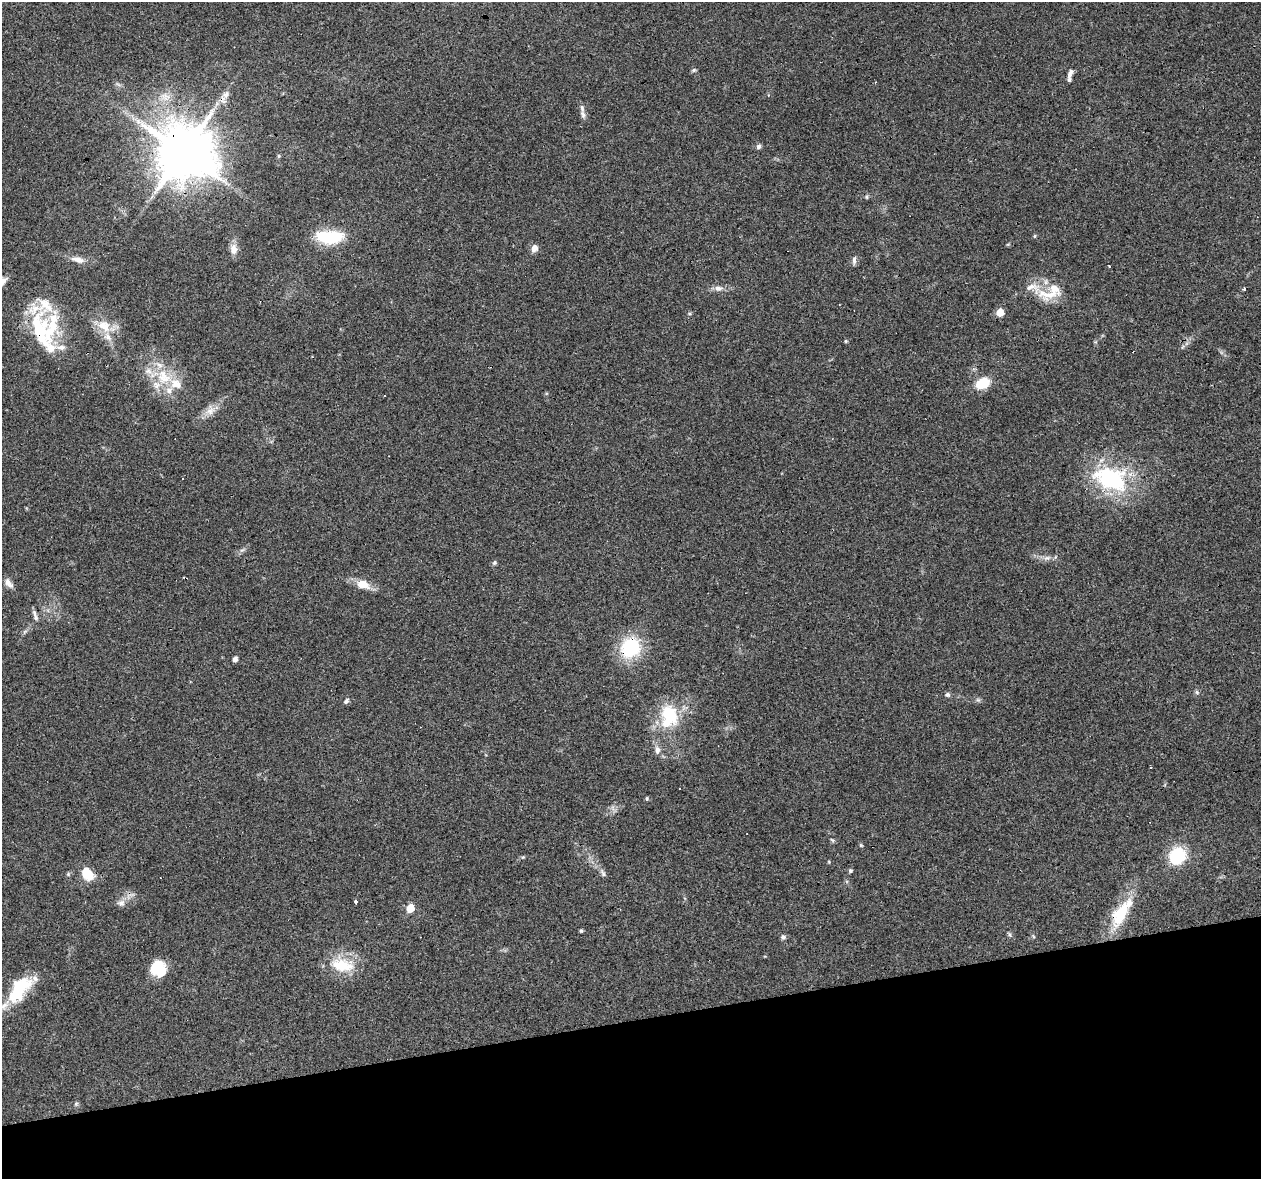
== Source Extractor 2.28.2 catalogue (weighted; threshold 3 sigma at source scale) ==
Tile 14 of 4 x 4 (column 2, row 4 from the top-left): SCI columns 1260-2518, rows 84-1260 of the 5036 x 4824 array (HDU 1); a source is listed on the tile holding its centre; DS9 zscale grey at full resolution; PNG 1263 x 1181 px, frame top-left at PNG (2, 2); no overlay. Shown black and unused: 13% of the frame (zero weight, under 3 of 4 exposures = <1% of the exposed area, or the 3 px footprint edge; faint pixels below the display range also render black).
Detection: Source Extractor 2.28.2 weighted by HDU 2 'WHT'; one run over the whole footprint, this tile lists its part. Background 0.102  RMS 0.0062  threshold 0.0279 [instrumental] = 3 sigma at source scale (4.5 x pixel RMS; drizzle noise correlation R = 1.50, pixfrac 1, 0.0396/0.0396 arcsec/px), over >= 5 px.
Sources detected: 84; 1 inside a brighter object's white glare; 5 cosmic-ray / hot-pixel residue — not listed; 18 inside a brighter listed object's ellipse — not listed separately; the other 60 listed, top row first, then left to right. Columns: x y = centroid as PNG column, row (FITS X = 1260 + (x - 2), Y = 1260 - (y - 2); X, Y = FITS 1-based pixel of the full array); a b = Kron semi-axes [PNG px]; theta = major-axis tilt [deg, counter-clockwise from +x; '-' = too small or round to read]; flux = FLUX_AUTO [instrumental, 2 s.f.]
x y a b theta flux
694 70 6 5 - 1
1069 74 8 6 48 1.8
226 95 10 6 47 3.2
583 114 12 6 -73 2.5
138 121 7 4 -18 2
759 146 7 5 59 1.6
183 152 16 15 - 3300
278 156 6 4 90 0.77
866 197 6 4 -89 0.83
1035 236 5 3 - 0.62
329 237 32 14 -2 27
534 248 7 6 - 4.2
234 249 13 9 -87 4.9
78 260 20 8 -12 4.9
854 260 11 5 87 1.9
2 282 16 7 40 3.8
718 288 11 7 -1 3.1
1244 288 4 3 - 0.88
1048 294 35 15 2 15
43 306 59 41 -90 34
1000 312 5 5 - 11
104 326 18 15 -44 11
846 341 5 4 - 0.66
164 378 23 14 -12 18
983 383 14 10 28 15
210 411 14 8 21 5.1
183 478 3 3 - 0.85
1111 479 43 27 -21 63
1047 558 7 4 0 1.7
494 563 6 6 - 1.1
185 578 4 2 - 0.81
9 584 15 7 -51 3.4
363 584 18 11 -19 8.3
35 615 15 5 -77 2.2
631 647 14 12 59 47
235 659 4 4 - 3
947 694 7 6 - 1.4
346 701 8 4 61 1.4
669 715 23 17 -89 31
657 750 11 7 -89 3.2
1150 767 3 2 - 0.82
647 798 5 4 - 0.72
832 840 7 4 -44 0.85
861 845 5 4 - 0.68
1177 856 15 13 54 30
523 857 5 4 - 0.72
850 871 5 5 - 0.96
603 873 10 5 -65 1.6
87 874 15 10 -52 13
356 901 4 3 - 1.2
121 903 10 9 - 3.1
410 908 5 5 - 14
1120 914 34 18 61 24
581 931 5 4 - 0.85
1009 934 6 4 -71 0.95
783 937 7 5 11 1.4
342 965 33 18 -11 20
158 968 15 13 -29 24
16 994 27 18 36 21
76 1104 6 5 - 0.97
Overlapping masked pixels (flux is a lower limit): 4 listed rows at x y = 183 152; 185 578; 631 647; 1120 914
Isophote crosses this tile's border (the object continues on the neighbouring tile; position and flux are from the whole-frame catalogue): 1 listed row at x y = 2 282
Unlisted compact peaks at least as high as the median listed source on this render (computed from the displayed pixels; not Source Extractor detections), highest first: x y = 1197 692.